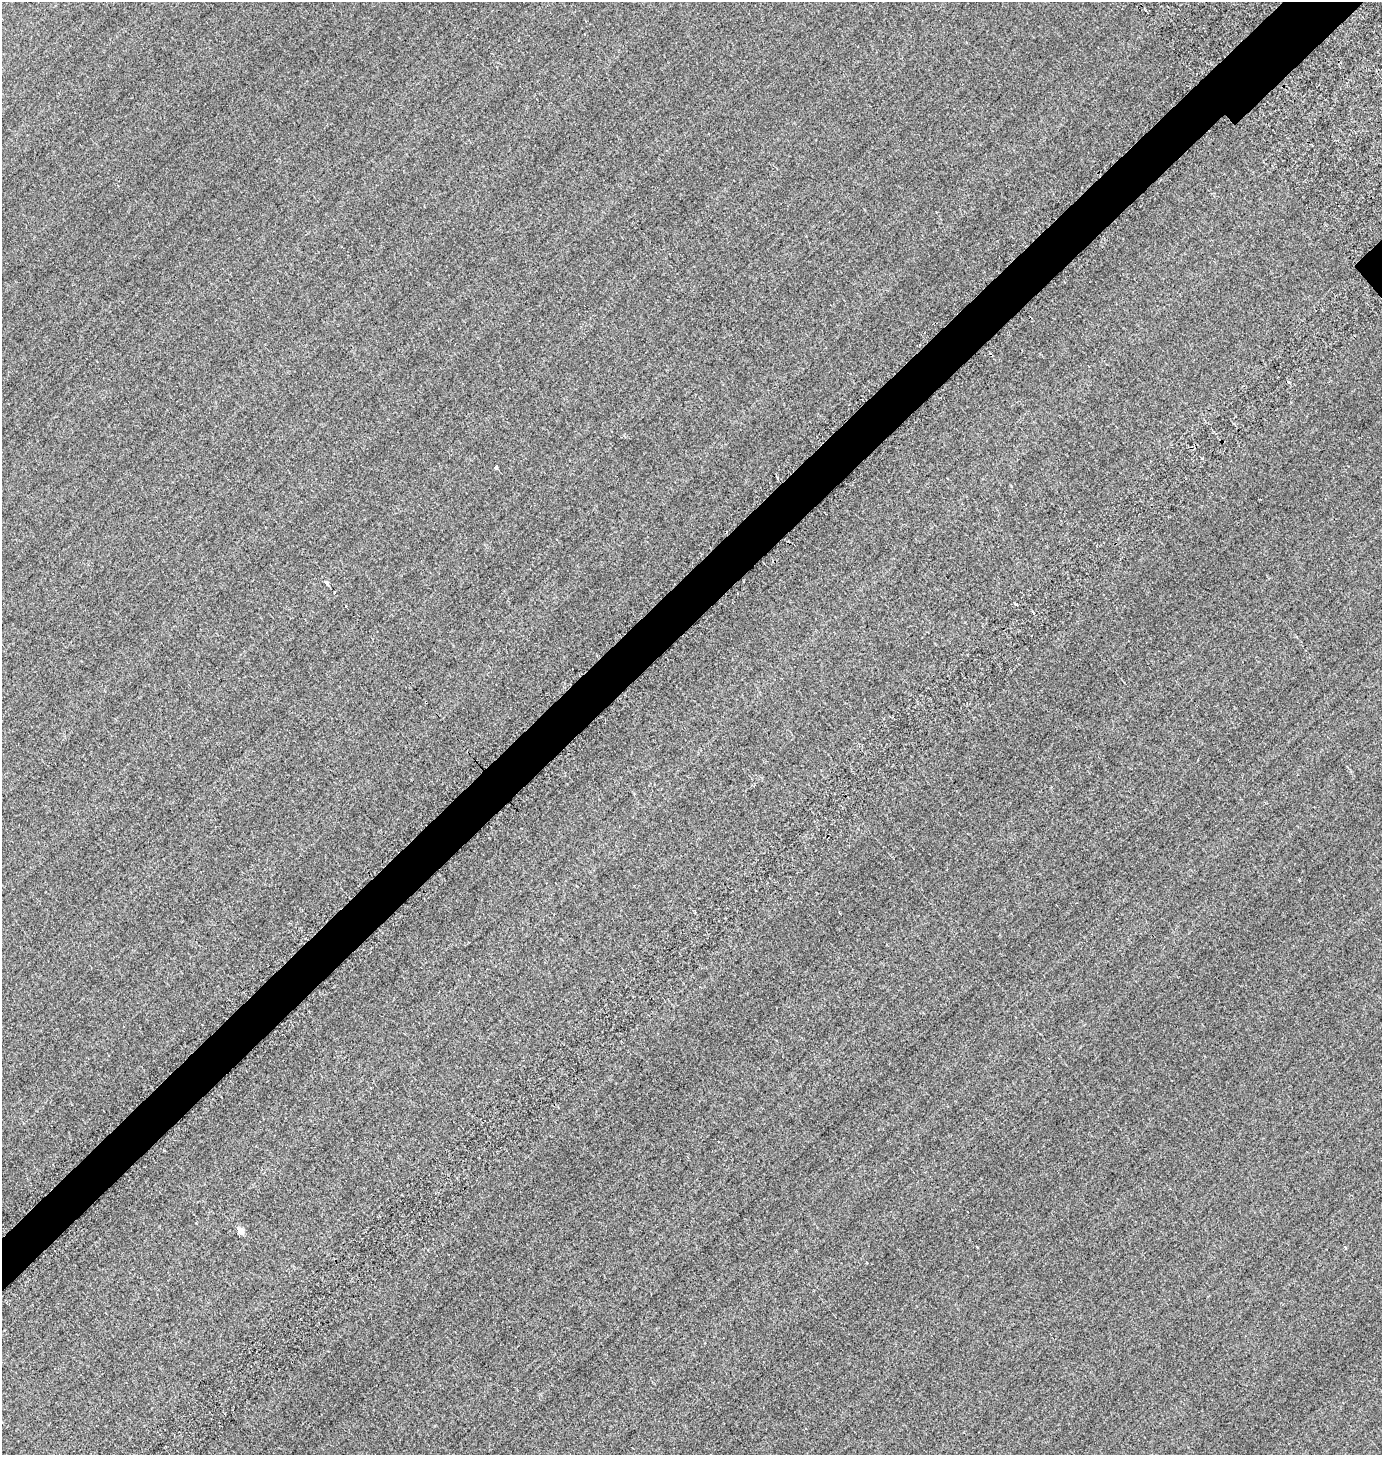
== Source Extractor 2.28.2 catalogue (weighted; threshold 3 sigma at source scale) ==
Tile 7 of 4 x 4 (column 3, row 2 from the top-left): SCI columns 3245-4624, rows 3246-4698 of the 6318 x 6321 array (HDU 1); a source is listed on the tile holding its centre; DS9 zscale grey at full resolution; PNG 1384 x 1457 px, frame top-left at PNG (2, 2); no overlay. Shown black and unused: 4% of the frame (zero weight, under 2 of 3 exposures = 12% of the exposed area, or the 3 px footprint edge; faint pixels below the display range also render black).
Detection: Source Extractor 2.28.2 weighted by HDU 2 'WHT'; one run over the whole footprint, this tile lists its part. Background -0.325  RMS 3.5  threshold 15.6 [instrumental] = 3 sigma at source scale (4.5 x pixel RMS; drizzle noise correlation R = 1.50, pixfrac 1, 0.05/0.05 arcsec/px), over >= 5 px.
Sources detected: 9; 3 cosmic-ray / hot-pixel residue — not listed; the other 6 listed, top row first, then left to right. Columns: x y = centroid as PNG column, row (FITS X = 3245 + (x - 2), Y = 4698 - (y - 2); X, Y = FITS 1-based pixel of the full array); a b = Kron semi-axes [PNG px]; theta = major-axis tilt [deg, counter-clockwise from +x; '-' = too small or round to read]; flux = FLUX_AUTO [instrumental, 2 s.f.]
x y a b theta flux
496 467 3 3 - 5900
326 583 4 3 - 11000
1033 613 3 3 - 970
241 1231 5 5 - 5300
977 1247 4 3 - 1100
1345 1248 3 3 - 1900